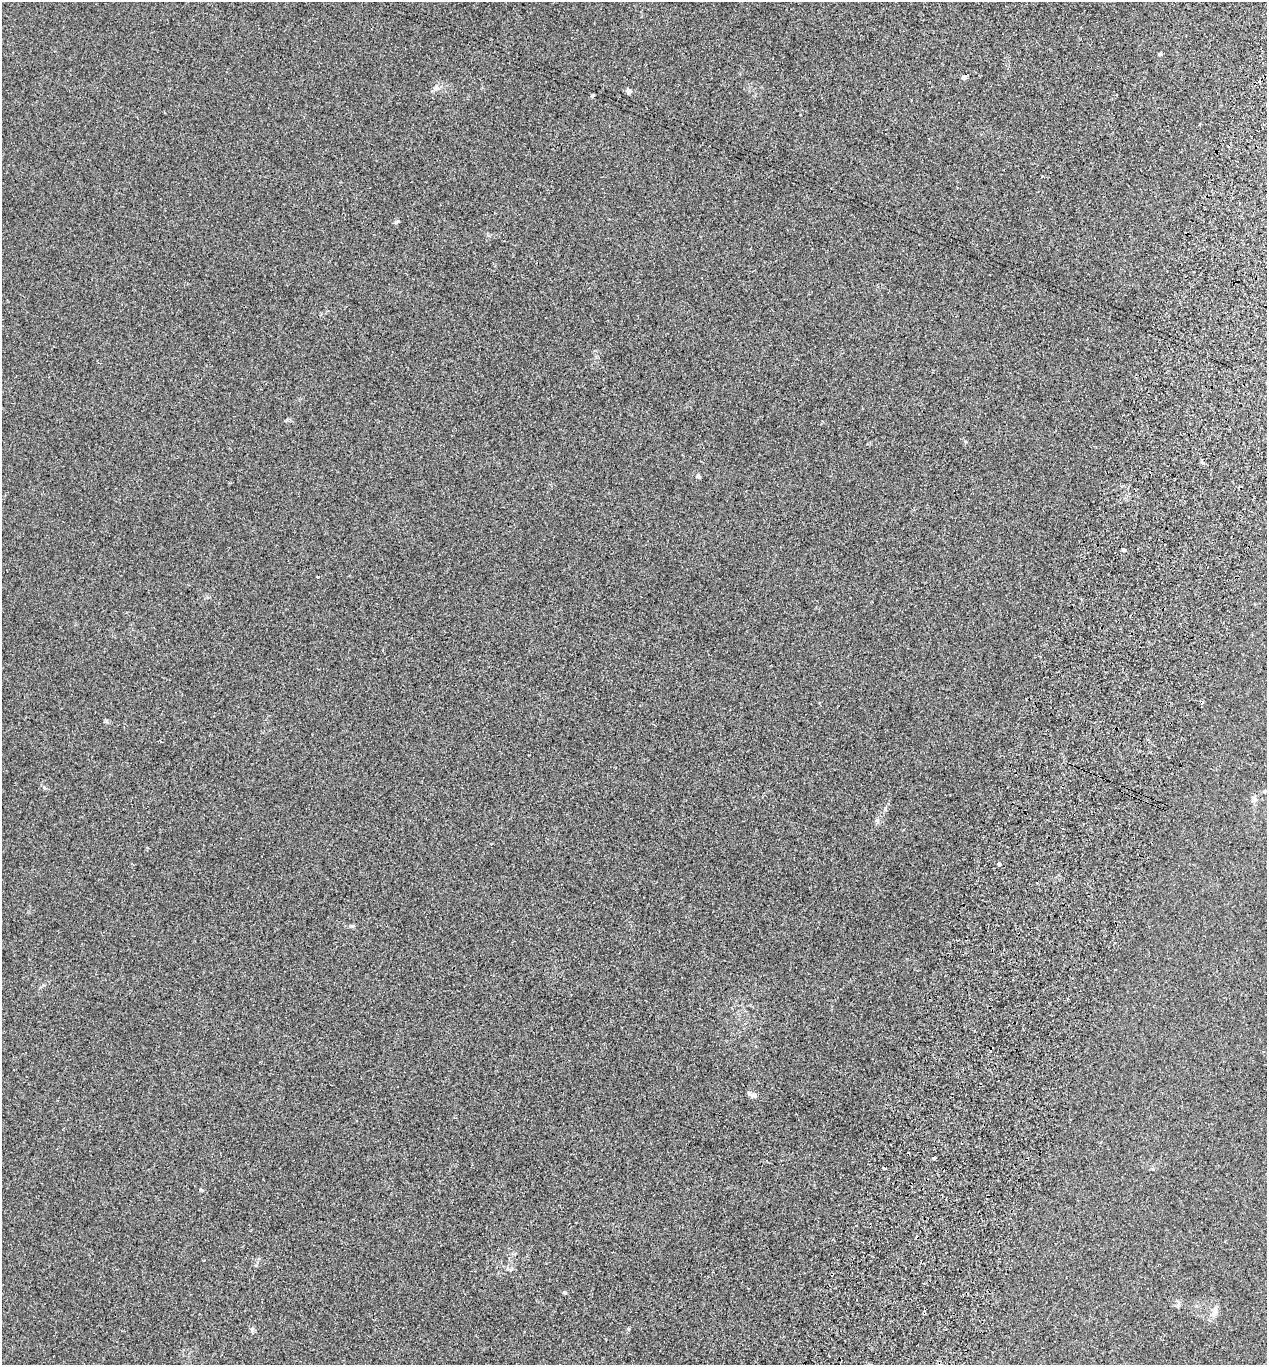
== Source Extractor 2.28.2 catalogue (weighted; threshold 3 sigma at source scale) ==
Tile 10 of 4 x 4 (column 2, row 3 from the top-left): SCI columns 1457-2721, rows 1387-2749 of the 5573 x 5497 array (HDU 1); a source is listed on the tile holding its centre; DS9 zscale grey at full resolution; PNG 1269 x 1367 px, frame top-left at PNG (2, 2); no overlay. Shown black and unused: <1% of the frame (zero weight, under 2 of 3 exposures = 3% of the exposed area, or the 3 px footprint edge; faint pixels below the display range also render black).
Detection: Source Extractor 2.28.2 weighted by HDU 2 'WHT'; one run over the whole footprint, this tile lists its part. Background 0.0226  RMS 0.0068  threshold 0.0306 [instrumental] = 3 sigma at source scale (4.5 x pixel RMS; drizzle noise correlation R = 1.50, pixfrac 1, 0.05/0.05 arcsec/px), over >= 5 px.
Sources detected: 22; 4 cosmic-ray / hot-pixel residue — not listed; the other 18 listed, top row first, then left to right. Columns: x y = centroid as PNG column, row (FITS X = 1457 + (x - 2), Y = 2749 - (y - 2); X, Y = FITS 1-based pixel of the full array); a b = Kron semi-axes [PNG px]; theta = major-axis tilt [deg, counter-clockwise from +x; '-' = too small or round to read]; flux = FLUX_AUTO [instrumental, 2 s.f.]
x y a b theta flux
1160 54 5 4 - 1
964 77 5 4 - 2.3
436 88 7 6 - 1.9
629 91 8 6 -43 1.6
592 96 5 4 - 0.83
698 476 7 4 82 0.98
1124 549 4 3 - 5.5
317 577 3 3 - 1.4
1265 791 5 3 - 0.62
1254 799 8 6 -89 2.2
999 864 4 3 - 2.9
352 926 9 3 12 1
754 1095 10 6 -3 2
908 1153 3 2 - 0.66
934 1158 3 3 - 1
884 1169 3 3 - 0.94
1213 1315 11 7 77 3
252 1330 6 6 - 1.2
Unlisted compact peaks at least as high as the median listed source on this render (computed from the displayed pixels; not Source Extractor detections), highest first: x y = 564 1292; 396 222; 628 1329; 44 787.